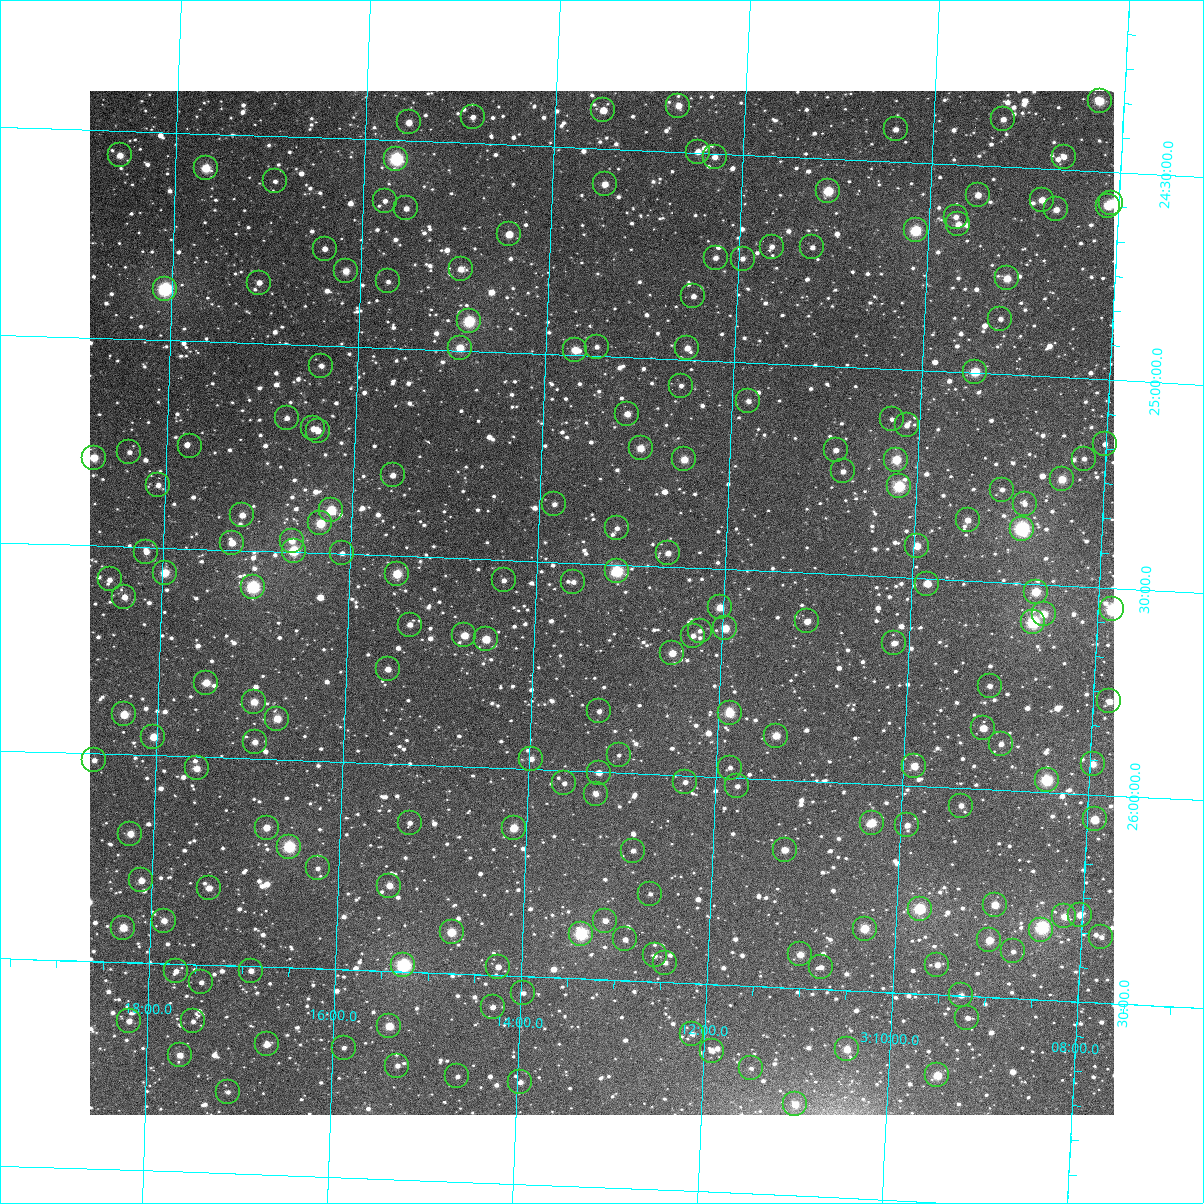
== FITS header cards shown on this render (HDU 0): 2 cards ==
NAXIS1  =                 1024
NAXIS2  =                 1024

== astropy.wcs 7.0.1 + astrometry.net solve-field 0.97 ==
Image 1024 x 1024 px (HDU 0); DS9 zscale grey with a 90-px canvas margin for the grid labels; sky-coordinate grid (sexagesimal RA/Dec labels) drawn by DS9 from the SOLVED WCS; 196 Tycho-2 reference stars matched to detected sources circled (green)
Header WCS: RA---TAN-SIP/DEC--TAN-SIP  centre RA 03:13:18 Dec +25:36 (48.32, +25.59 deg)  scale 8.67 arcsec/px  FOV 148.0' x 148.0'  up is +178 deg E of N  parity flipped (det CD > 0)
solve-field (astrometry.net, Tycho-2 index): VERIFIED the header's WCS against the Tycho-2 star catalogue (verified at 6 index scales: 17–196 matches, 0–1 conflicts across passes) and refined it, rather than solving blind
Solved WCS: RA---TAN-SIP/DEC--TAN-SIP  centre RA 03:13:18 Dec +25:36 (48.32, +25.59 deg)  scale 8.67 arcsec/px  FOV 148.0' x 148.0'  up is +178 deg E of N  parity flipped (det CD > 0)
The solver's refit moves the header's centre by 2.3 arcsec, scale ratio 1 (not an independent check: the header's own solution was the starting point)
Tycho-2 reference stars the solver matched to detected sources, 196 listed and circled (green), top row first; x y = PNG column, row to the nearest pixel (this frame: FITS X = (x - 90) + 1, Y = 1024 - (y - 91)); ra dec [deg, ICRS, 3 dp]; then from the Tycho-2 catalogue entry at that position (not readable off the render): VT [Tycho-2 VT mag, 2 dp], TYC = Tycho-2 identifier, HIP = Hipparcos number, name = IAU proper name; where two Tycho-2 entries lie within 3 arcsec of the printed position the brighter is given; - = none
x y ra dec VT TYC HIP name
1100 101 47.064 +24.330 9.40 1783-92-1 - -
678 106 48.176 +24.389 11.57 1788-1098-1 - -
603 110 48.374 +24.408 11.04 1788-1321-1 - -
473 117 48.718 +24.437 11.61 1788-721-1 - -
1003 119 47.316 +24.386 11.22 1787-1027-1 - -
409 122 48.887 +24.455 10.94 1788-606-1 - -
896 129 47.599 +24.423 11.10 1787-956-1 - -
698 152 48.119 +24.498 11.19 1787-845-1 - -
120 155 49.648 +24.559 10.63 1788-911-1 - -
715 157 48.074 +24.508 11.23 1787-1107-1 - -
1064 157 47.151 +24.469 11.08 1787-877-1 - -
396 159 48.916 +24.544 8.13 1788-923-1 15181 -
206 168 49.420 +24.582 9.47 1788-1211-1 - -
275 181 49.235 +24.608 12.53 1788-1213-1 - -
605 184 48.361 +24.585 10.56 1788-1083-1 - -
828 191 47.770 +24.578 9.19 1787-1046-1 - -
978 195 47.373 +24.571 10.74 1787-806-1 - -
1042 200 47.203 +24.575 10.55 1787-820-1 - -
385 201 48.942 +24.646 11.63 1788-1050-1 - -
1111 203 47.020 +24.575 9.22 1787-941-1 - -
1108 206 47.029 +24.581 10.61 1787-679-1 - -
406 208 48.884 +24.663 11.49 1788-1207-1 - -
1056 209 47.164 +24.597 10.98 1787-1145-1 - -
956 217 47.429 +24.626 11.42 1787-1072-1 - -
958 224 47.421 +24.644 10.86 1787-526-1 - -
916 230 47.533 +24.663 8.86 1787-482-1 14718 -
509 234 48.610 +24.715 10.45 1788-909-1 - -
772 247 47.913 +24.719 12.50 1787-722-1 - -
812 247 47.805 +24.716 12.02 1787-1108-1 - -
325 249 49.097 +24.766 11.29 1788-1091-1 - -
716 258 48.060 +24.751 11.51 1787-740-1 - -
743 259 47.988 +24.750 11.52 1787-389-1 - -
461 269 48.735 +24.803 10.86 1788-1295-1 - -
346 271 49.039 +24.818 10.39 1788-1240-1 - -
1007 278 47.285 +24.768 10.15 1787-991-1 - -
388 281 48.926 +24.840 11.78 1788-920-1 - -
259 283 49.268 +24.854 11.11 1788-1008-1 - -
165 289 49.517 +24.877 7.85 1788-382-1 15361 -
693 296 48.114 +24.846 11.68 1787-984-1 - -
1000 319 47.297 +24.866 11.45 1787-638-1 - -
469 321 48.708 +24.928 8.63 1788-754-1 - -
597 347 48.366 +24.978 12.30 1788-289-1 - -
460 348 48.728 +24.993 9.81 1788-1110-1 - -
687 348 48.125 +24.971 10.94 1787-615-1 - -
575 350 48.423 +24.987 10.01 1788-823-1 15030 -
321 366 49.095 +25.048 11.20 1788-1320-1 - -
975 372 47.358 +24.996 9.29 1787-846-1 - -
681 386 48.137 +25.062 11.84 1787-454-1 - -
748 401 47.956 +25.092 11.86 1787-847-1 - -
627 414 48.277 +25.136 10.78 1788-1093-1 - -
287 418 49.182 +25.177 11.48 1788-1190-1 - -
892 419 47.573 +25.120 12.06 1787-486-1 - -
907 425 47.533 +25.133 12.20 1787-1137-1 - -
313 428 49.111 +25.200 11.44 1788-510-1 - -
318 431 49.098 +25.206 10.92 1788-1139-1 - -
1105 444 47.004 +25.155 11.69 1787-726-1 - -
190 446 49.436 +25.253 11.88 1788-522-1 15332 -
641 448 48.237 +25.217 10.25 1788-1081-1 - -
836 450 47.718 +25.201 11.57 1787-641-1 - -
129 452 49.597 +25.272 11.95 1788-982-1 - -
94 458 49.692 +25.288 9.94 1788-1044-1 - -
684 459 48.120 +25.239 10.38 1787-361-1 - -
1084 459 47.057 +25.193 11.79 1787-725-1 - -
896 460 47.556 +25.217 9.54 1787-963-1 - -
843 471 47.696 +25.251 11.76 1787-1085-1 - -
393 475 48.894 +25.306 11.19 1788-442-1 - -
1062 479 47.113 +25.245 9.90 1787-630-1 - -
158 485 49.518 +25.349 11.65 1788-45-1 - -
899 486 47.546 +25.281 8.72 1787-760-1 - -
1002 490 47.271 +25.277 11.79 1787-814-1 - -
554 504 48.461 +25.360 12.13 1788-773-1 - -
1025 504 47.209 +25.309 12.09 1787-1168-1 - -
331 510 49.055 +25.395 9.24 1788-860-1 - -
242 515 49.291 +25.415 10.79 1788-616-1 - -
968 520 47.358 +25.354 10.91 1787-955-1 - -
320 523 49.082 +25.428 9.62 1788-571-1 - -
617 528 48.292 +25.412 11.63 1788-311-1 - -
1022 529 47.213 +25.368 7.84 1787-624-1 14621 -
292 541 49.157 +25.472 11.05 1788-964-1 - -
232 543 49.316 +25.482 10.64 1788-190-1 - -
917 546 47.490 +25.422 10.05 1787-650-1 - -
294 551 49.151 +25.496 8.98 1788-1024-1 - -
146 552 49.544 +25.511 11.20 1788-1089-1 - -
342 553 49.022 +25.498 12.02 1788-861-1 - -
668 553 48.153 +25.467 11.16 1788-218-1 - -
617 571 48.286 +25.515 8.61 1788-1030-1 14984 -
165 573 49.493 +25.559 9.71 1788-856-1 - -
397 574 48.873 +25.542 9.48 1788-525-1 - -
110 579 49.638 +25.580 12.21 1788-1312-1 - -
504 580 48.588 +25.548 12.10 1788-495-1 - -
573 582 48.402 +25.545 11.62 1788-578-1 - -
927 584 47.457 +25.512 10.21 1787-1150-1 - -
253 587 49.256 +25.587 8.29 1788-496-1 15273 -
1036 592 47.167 +25.518 9.67 1787-791-1 - -
124 597 49.598 +25.621 10.98 1788-1085-1 - -
720 607 48.008 +25.592 10.15 1787-481-1 - -
1112 609 46.960 +25.552 8.35 1787-676-1 14548 -
1044 614 47.143 +25.571 10.02 1787-384-1 - -
807 621 47.774 +25.616 11.19 1787-512-1 - -
1033 622 47.170 +25.592 8.27 1787-616-1 14610 -
410 625 48.834 +25.664 11.28 1788-145-1 - -
725 628 47.991 +25.642 10.13 1787-1012-1 - -
700 631 48.059 +25.650 12.02 1787-1142-1 - -
464 635 48.687 +25.685 10.56 1788-263-1 - -
693 636 48.076 +25.663 11.60 1787-487-1 - -
486 639 48.629 +25.692 10.23 1788-420-1 - -
894 643 47.539 +25.659 12.50 1787-431-1 - -
672 653 48.130 +25.707 10.54 1787-218-1 - -
388 669 48.888 +25.773 10.99 1788-81-1 - -
206 683 49.372 +25.821 10.25 1788-1248-1 - -
990 686 47.278 +25.751 11.27 1787-30-1 - -
1109 701 46.956 +25.773 11.16 1787-288-1 - -
254 702 49.243 +25.863 10.30 1788-26-1 - -
599 711 48.319 +25.855 11.89 1788-550-1 - -
730 713 47.969 +25.845 9.47 1787-622-1 - -
124 714 49.589 +25.904 10.02 1788-297-1 - -
277 719 49.180 +25.902 10.01 1788-339-1 - -
983 728 47.289 +25.853 10.73 1787-1090-1 - -
776 736 47.842 +25.895 10.16 1787-400-1 - -
153 737 49.509 +25.955 10.24 1788-1290-1 - -
255 742 49.237 +25.960 11.02 1788-656-1 - -
1001 744 47.239 +25.889 11.77 1787-97-1 - -
619 755 48.261 +25.958 12.59 1788-1080-1 - -
531 759 48.495 +25.975 11.23 1788-864-1 - -
94 760 49.666 +26.016 11.36 1788-422-1 - -
1093 764 46.991 +25.926 10.64 1787-554-1 - -
914 766 47.469 +25.952 10.26 1787-224-1 - -
197 768 49.389 +26.028 10.74 1788-978-1 - -
730 768 47.962 +25.976 12.69 1787-600-1 - -
599 773 48.313 +26.002 11.63 1788-832-1 - -
1047 780 47.113 +25.970 8.68 1787-1048-1 - -
685 782 48.081 +26.016 11.94 1787-794-1 - -
564 783 48.404 +26.031 12.20 1788-154-1 - -
737 786 47.941 +26.020 12.43 1787-287-1 - -
596 794 48.319 +26.054 11.71 1788-891-1 - -
961 806 47.339 +26.042 11.04 1787-1035-1 - -
1095 819 46.979 +26.059 10.01 1787-516-1 - -
410 823 48.814 +26.141 11.60 1788-577-1 - -
872 823 47.576 +26.094 9.72 1787-118-1 - -
907 825 47.480 +26.096 10.96 1787-314-1 - -
267 828 49.197 +26.165 10.67 1788-1156-1 - -
514 828 48.535 +26.144 9.91 1788-555-1 - -
130 834 49.562 +26.191 10.54 1788-892-1 - -
289 847 49.135 +26.209 8.56 1788-463-1 15238 -
785 850 47.806 +26.168 10.65 1787-44-1 - -
633 851 48.213 +26.186 12.01 1788-395-1 - -
318 868 49.057 +26.258 12.14 1792-626-1 - -
141 880 49.529 +26.302 10.86 1792-569-1 - -
389 886 48.862 +26.294 10.73 1792-559-1 - -
209 888 49.345 +26.315 11.44 1792-913-3 15300 -
650 894 48.161 +26.289 13.46 1792-538-1 - -
995 905 47.235 +26.276 10.30 1791-810-1 - -
920 909 47.437 +26.295 8.77 1791-1005-1 - -
1080 915 47.005 +26.290 10.75 1791-779-1 - -
1064 916 47.048 +26.296 10.45 1791-505-1 - -
164 921 49.464 +26.397 11.03 1792-1009-1 - -
605 921 48.279 +26.357 11.52 1792-382-1 - -
123 928 49.573 +26.417 9.84 1792-987-1 - -
865 929 47.582 +26.349 9.90 1791-863-1 - -
1041 930 47.107 +26.331 8.11 1791-794-1 14594 -
452 932 48.691 +26.401 9.68 1792-176-1 - -
581 934 48.342 +26.392 8.35 1792-887-1 15000 -
1101 937 46.945 +26.341 11.74 1791-883-1 - -
625 939 48.224 +26.401 11.88 1792-880-1 - -
989 940 47.245 +26.362 10.14 1791-605-1 - -
1013 951 47.180 +26.386 11.62 1791-530-1 - -
800 954 47.751 +26.418 10.61 1791-1096-1 - -
655 955 48.143 +26.437 11.80 1792-998-1 - -
665 963 48.113 +26.453 12.26 1791-956-1 - -
403 965 48.817 +26.485 8.07 1792-863-1 - -
937 965 47.382 +26.428 11.47 1791-944-1 - -
498 967 48.562 +26.479 12.07 1792-543-1 - -
821 967 47.694 +26.447 12.23 1791-1051-1 - -
176 971 49.428 +26.517 11.60 1792-639-1 - -
251 971 49.226 +26.511 11.43 1792-658-1 - -
201 982 49.358 +26.543 12.57 1792-419-1 - -
523 993 48.492 +26.540 11.88 1792-841-1 - -
961 995 47.314 +26.499 10.96 1791-480-1 - -
493 1007 48.572 +26.577 11.92 1792-978-1 - -
967 1018 47.294 +26.552 11.67 1791-814-1 - -
129 1021 49.550 +26.641 11.33 1792-670-1 - -
193 1021 49.377 +26.637 11.96 1792-589-1 - -
389 1026 48.849 +26.632 9.79 1792-477-1 - -
692 1034 48.032 +26.621 12.04 1791-968-1 - -
267 1044 49.176 +26.686 10.99 1792-710-1 - -
344 1048 48.969 +26.688 11.39 1792-878-1 - -
847 1049 47.614 +26.641 10.18 1791-713-1 - -
712 1051 47.978 +26.660 11.78 1791-940-1 - -
180 1055 49.410 +26.720 10.80 1792-433-1 - -
397 1066 48.823 +26.727 11.40 1792-855-1 - -
751 1068 47.869 +26.698 12.23 1791-233-1 - -
937 1075 47.367 +26.694 9.79 1791-268-1 - -
457 1076 48.660 +26.747 12.17 1792-771-1 - -
520 1082 48.489 +26.755 11.53 1792-521-1 - -
228 1092 49.277 +26.804 12.27 1792-492-1 - -
795 1104 47.746 +26.780 10.80 1791-572-1 - -